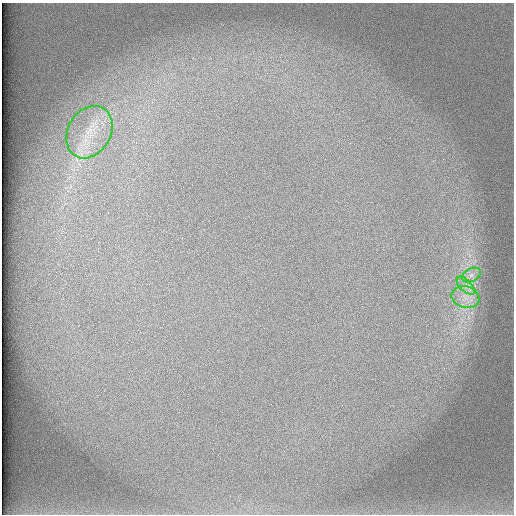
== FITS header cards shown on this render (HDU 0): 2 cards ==
NAXIS1  =                  512 /
NAXIS2  =                  512 /

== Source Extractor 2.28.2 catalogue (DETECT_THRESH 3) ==
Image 512 x 512 px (HDU 0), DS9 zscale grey, 1 PNG px = 1 image px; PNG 516 x 516 px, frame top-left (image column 1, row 512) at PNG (2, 3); each listed source drawn as its Kron ellipse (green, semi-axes under 4 px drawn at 4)
Background 100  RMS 3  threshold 8.87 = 3 sigma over >= 5 px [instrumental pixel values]
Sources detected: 4; all 4 listed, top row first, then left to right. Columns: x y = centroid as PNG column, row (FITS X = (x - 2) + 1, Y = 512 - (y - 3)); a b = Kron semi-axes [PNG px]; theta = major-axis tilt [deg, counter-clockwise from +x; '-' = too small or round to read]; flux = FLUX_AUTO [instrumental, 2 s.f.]
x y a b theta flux
89 132 28 21 59 8700
471 275 10 6 27 1200
466 286 11 5 -45 1200
466 297 14 10 -13 2600